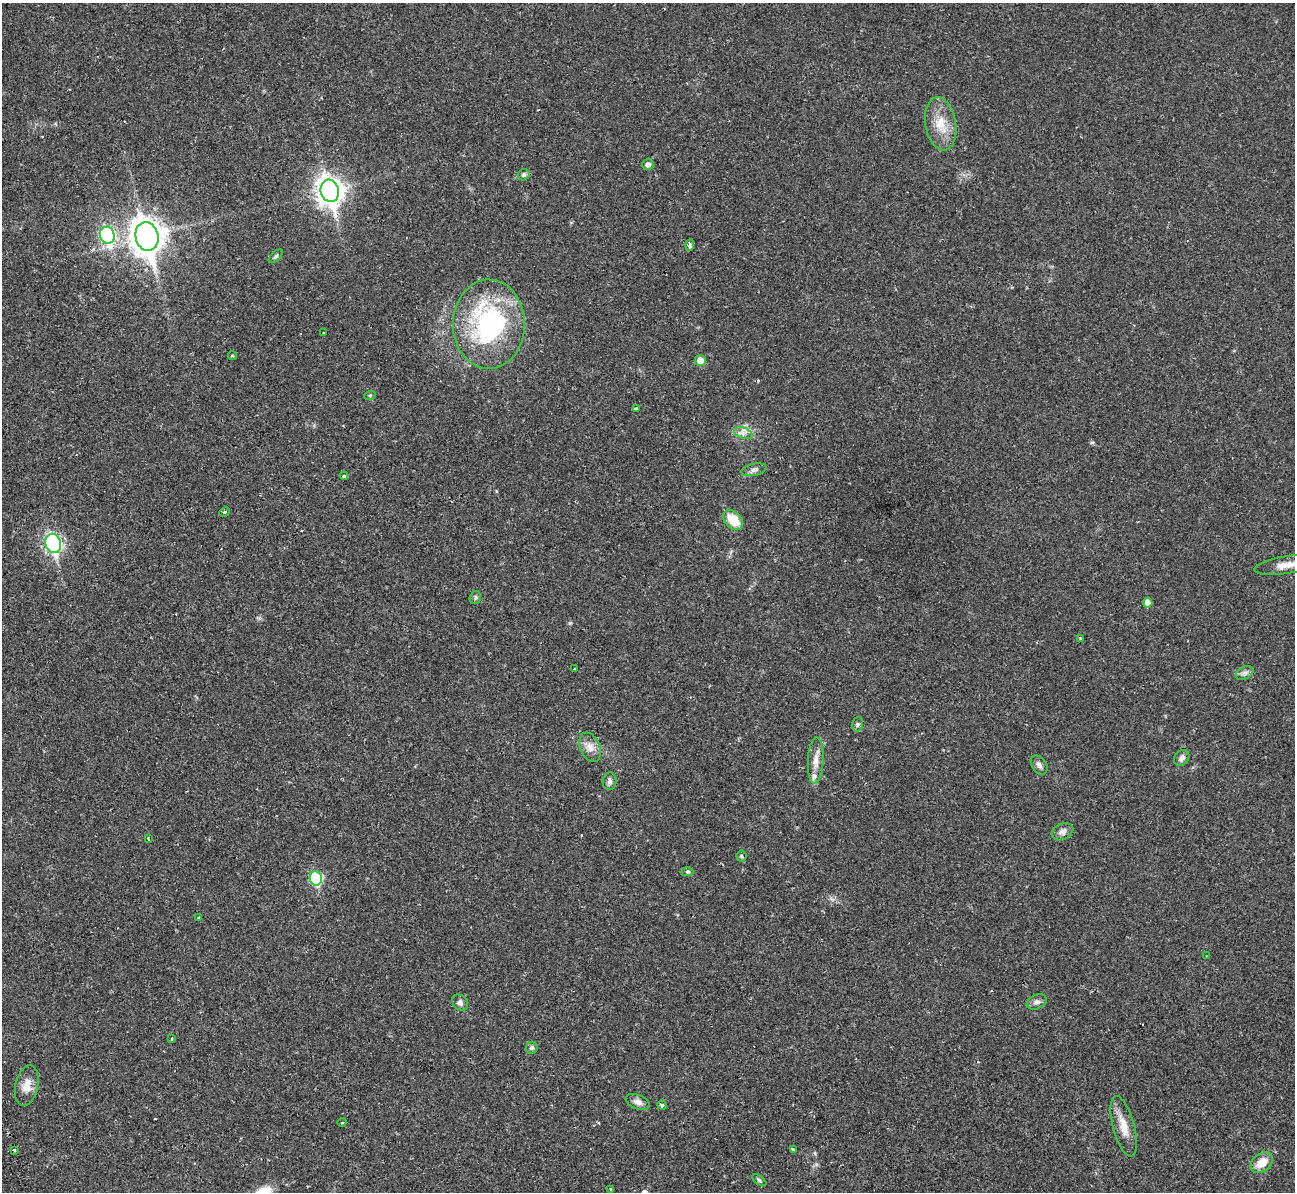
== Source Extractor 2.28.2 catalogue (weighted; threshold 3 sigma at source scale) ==
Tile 7 of 4 x 4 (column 3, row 2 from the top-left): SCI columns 2601-3893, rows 2688-3877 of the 5239 x 5221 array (HDU 1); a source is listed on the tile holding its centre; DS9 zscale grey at full resolution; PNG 1297 x 1194 px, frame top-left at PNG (2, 3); each listed source drawn as its Kron ellipse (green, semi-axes under 4 px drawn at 4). Shown black and unused: <1% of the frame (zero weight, under 2 of 3 exposures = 3% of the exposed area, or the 3 px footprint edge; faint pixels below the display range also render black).
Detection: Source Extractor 2.28.2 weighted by HDU 2 'WHT'; one run over the whole footprint, this tile lists its part. Background 0.0272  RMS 0.0041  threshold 0.0185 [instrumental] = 3 sigma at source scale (4.5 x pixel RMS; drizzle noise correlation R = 1.50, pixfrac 1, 0.05/0.05 arcsec/px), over >= 5 px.
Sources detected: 56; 2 cosmic-ray / hot-pixel residue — neither listed nor drawn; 1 inside a brighter listed object's ellipse — not listed separately; the other 53 listed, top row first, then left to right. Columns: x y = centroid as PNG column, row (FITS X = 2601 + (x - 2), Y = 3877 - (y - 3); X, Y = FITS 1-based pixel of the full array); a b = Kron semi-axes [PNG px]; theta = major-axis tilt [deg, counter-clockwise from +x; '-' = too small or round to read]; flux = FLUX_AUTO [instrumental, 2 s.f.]
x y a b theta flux
941 124 27 15 -80 8.9
648 165 6 5 - 1.6
524 175 6 5 - 0.94
330 191 11 9 -74 400
107 235 8 7 - 73
147 236 14 11 -76 600
690 245 6 4 83 1.6
276 256 8 4 45 0.67
489 324 44 36 90 64
324 333 3 2 - 0.29
232 356 4 3 - 0.5
700 361 5 5 - 3.8
370 395 6 3 18 0.41
636 409 3 3 - 2.6
743 433 9 5 -19 1.7
754 470 13 6 12 1.4
344 476 4 3 - 2.7
225 512 6 4 26 0.61
733 520 12 8 -46 8.8
53 544 9 7 -73 97
1286 565 32 8 9 5.3
475 597 6 5 - 0.74
1148 603 5 4 - 2.8
1081 638 3 3 - 0.45
574 669 3 3 - 0.47
1245 673 9 6 26 1.4
858 724 7 5 73 0.77
590 747 15 10 -68 3.5
1182 758 8 7 - 1.6
816 761 23 8 87 4.2
1039 765 11 7 -56 1.6
610 781 8 7 - 1.3
1062 832 11 8 27 2.1
148 839 3 2 - 0.51
741 856 5 5 - 0.54
688 872 6 4 2 0.57
316 878 7 6 - 33
199 918 4 3 - 1.1
1207 956 3 2 - 0.26
460 1002 9 7 -43 1.3
1037 1002 10 7 25 1.6
172 1039 3 2 - 0.36
532 1048 6 5 - 0.95
27 1086 20 11 78 4.7
638 1102 13 7 -23 2.1
662 1105 4 3 - 1.3
342 1122 4 3 - 0.35
1124 1126 31 10 -75 6.6
793 1149 3 3 - 1.8
14 1150 3 3 - 1.1
1262 1162 12 8 36 5.7
759 1180 8 4 -36 0.7
611 1190 3 3 - 1.7
Isophote crosses this tile's border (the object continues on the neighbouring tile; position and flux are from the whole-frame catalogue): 1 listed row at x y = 1286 565